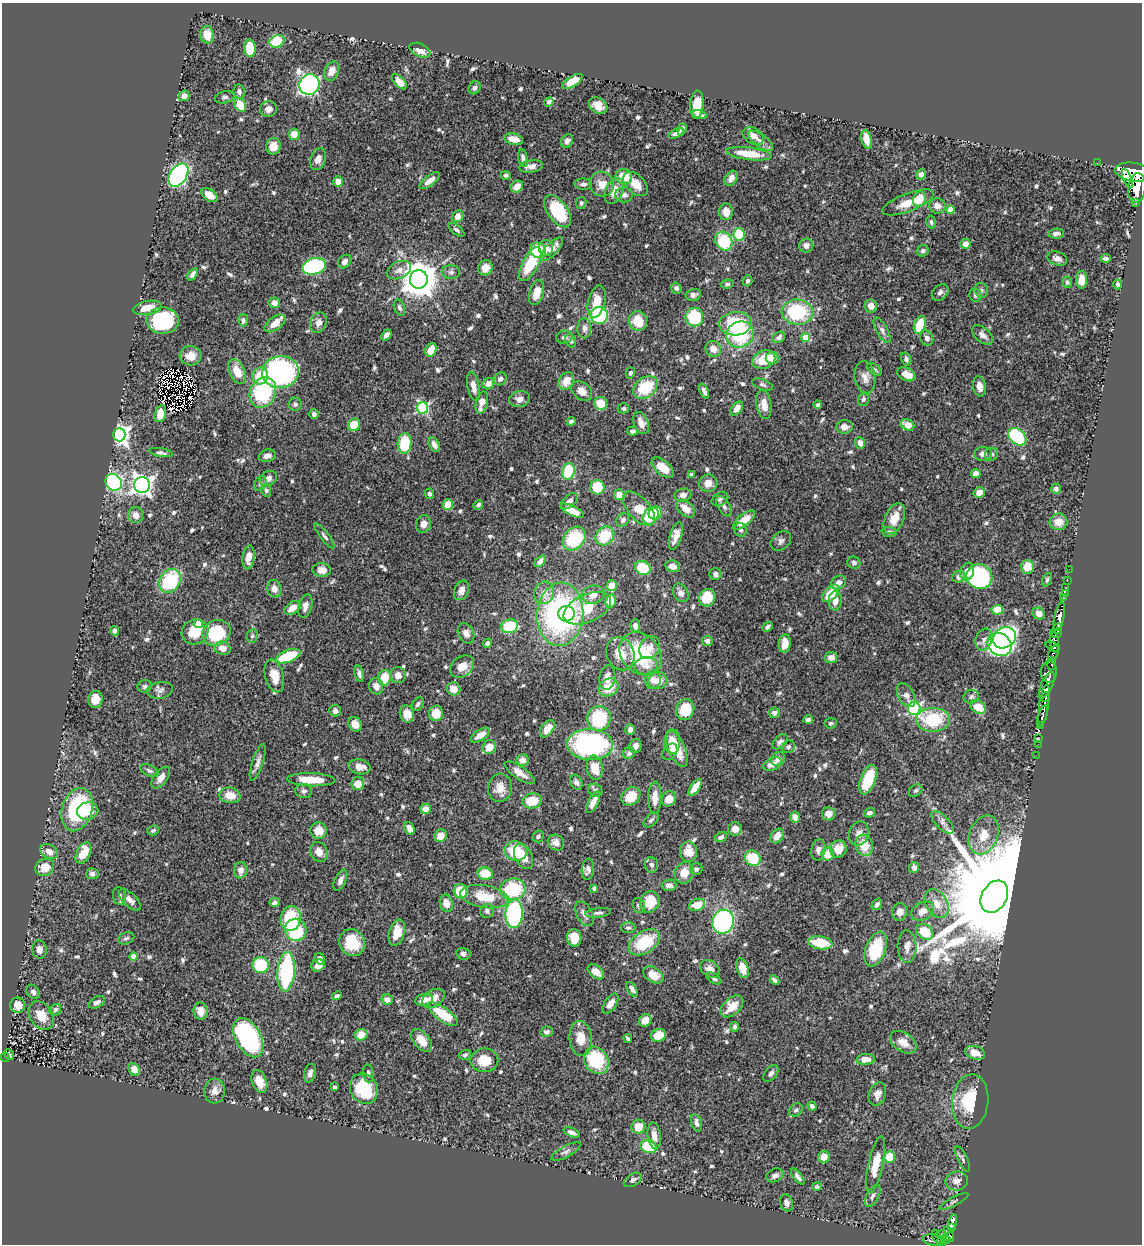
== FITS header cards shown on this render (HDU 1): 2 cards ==
NAXIS1  =                 1140
NAXIS2  =                 1242

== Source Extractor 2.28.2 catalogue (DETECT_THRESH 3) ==
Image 1140 x 1242 px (HDU 1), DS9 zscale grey, 1 PNG px = 1 image px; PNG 1144 x 1246 px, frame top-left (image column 1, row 1242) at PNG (2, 3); each listed source drawn as its Kron ellipse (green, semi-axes under 4 px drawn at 4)
Background 0.713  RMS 0.028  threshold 0.0837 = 3 sigma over >= 5 px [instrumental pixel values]
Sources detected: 733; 11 with non-positive FLUX_AUTO (blend fragments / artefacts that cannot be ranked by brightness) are neither listed nor drawn; of the other 722, the 500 brightest by FLUX_AUTO listed and drawn (222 fainter detections omitted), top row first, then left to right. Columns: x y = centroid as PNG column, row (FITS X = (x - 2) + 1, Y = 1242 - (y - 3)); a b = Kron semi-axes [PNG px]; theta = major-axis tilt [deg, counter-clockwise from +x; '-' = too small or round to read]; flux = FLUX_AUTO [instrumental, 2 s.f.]
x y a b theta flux
207 35 9 7 -83 30
277 41 8 6 26 79
250 48 9 6 -84 58
420 50 11 6 -24 18
332 71 10 7 65 17
572 81 11 5 31 35
399 82 9 5 -46 21
309 84 10 10 - 680
475 88 7 5 57 4.7
239 92 7 5 -81 6.8
184 96 5 5 - 12
225 97 10 6 11 4.5
549 102 5 4 - 7
240 105 7 5 -64 49
697 105 14 6 85 33
598 106 9 7 -31 19
268 109 8 7 - 9.9
700 115 7 4 -16 7.4
682 129 6 4 71 7
676 133 8 4 25 7.5
294 134 6 5 - 21
753 136 11 7 -31 12
514 139 10 5 -12 21
867 139 9 5 -77 20
567 141 7 6 - 8.8
760 141 15 6 -36 11
273 146 8 7 - 23
749 154 23 6 -7 48
523 158 9 4 -81 6.5
318 159 11 7 71 13
1097 163 2 2 - 8.7
531 166 12 6 8 14
1133 172 18 9 -8 5600
921 174 5 5 - 9.5
178 175 13 8 56 490
506 175 5 4 - 4.5
624 177 8 7 - 47
731 178 8 5 56 14
1127 178 10 3 -67 680
429 181 12 5 38 13
338 182 5 5 - 18
583 184 9 5 0 5.8
602 184 12 12 - 23
636 184 15 9 -45 26
517 187 6 5 - 19
1137 188 15 9 83 3600
614 191 13 8 65 22
210 195 9 5 -35 26
624 195 9 7 2 9.6
920 199 8 6 66 36
908 202 27 9 21 35
1136 202 3 3 - 89
581 203 6 5 - 4.5
937 206 8 7 - 16
951 209 4 4 - 28
558 211 18 10 -55 120
726 212 8 7 - 19
458 216 6 5 - 13
931 222 6 5 - 4.9
456 230 9 4 -38 5.2
739 234 6 5 - 87
1056 234 8 5 7 6.8
724 241 10 8 -60 96
965 244 5 5 - 15
806 245 7 7 - 11
546 248 8 7 - 17
552 249 15 6 46 22
538 250 8 7 - 76
923 251 6 5 - 5.3
1106 258 5 3 - 5.9
1057 259 10 6 -20 9.5
345 262 8 5 45 8.8
530 264 18 8 62 83
314 266 12 8 15 210
485 268 8 7 - 18
399 270 13 8 25 12
451 272 9 7 -3 6.7
192 274 7 4 55 7
419 279 9 9 - 5000
1082 280 8 5 90 22
748 281 5 4 - 4.5
1067 282 6 4 -72 4.3
727 284 7 4 8 4.2
1118 284 5 3 - 4.4
676 288 6 5 - 5.6
981 290 7 6 - 4.7
537 292 13 7 74 24
940 292 9 7 45 7.1
693 295 8 6 11 6.2
975 295 7 6 - 6.2
597 302 16 8 76 35
274 303 5 5 - 13
871 306 6 6 - 16
399 307 8 5 -69 5.3
147 308 14 7 10 31
797 312 15 12 -7 130
599 315 8 8 - 150
694 317 9 9 - 89
243 320 6 5 - 5.7
163 321 16 13 -2 160
638 321 10 9 - 40
275 323 12 6 37 24
318 323 10 8 67 12
735 324 16 11 4 130
920 325 9 5 70 54
584 328 10 7 89 8.9
882 330 14 5 -61 7.7
740 334 14 13 - 110
386 335 6 4 51 8.3
983 335 12 7 -39 11
564 337 8 6 11 7.6
779 337 7 5 32 7.9
805 338 4 4 - 38
927 338 8 6 -68 5.9
571 341 7 5 -67 4.8
713 349 8 7 - 17
431 350 7 5 66 30
191 356 11 10 - 21
772 358 6 6 - 23
764 359 11 9 22 47
906 359 6 5 - 5.5
874 369 9 4 -37 4.4
237 371 13 8 -64 32
280 372 18 16 11 390
630 373 5 4 - 4.7
906 374 10 6 -24 21
260 376 8 7 - 49
865 377 16 10 -83 16
500 379 7 6 - 6.6
566 381 9 7 58 25
488 384 6 5 - 12
762 385 11 5 -20 5
473 386 15 6 -79 16
979 386 10 6 -79 13
645 388 13 10 40 74
582 391 12 8 -39 17
704 391 8 3 -66 7
263 392 16 12 63 150
519 399 10 8 12 11
863 399 7 5 72 4.9
482 403 11 6 76 21
601 403 6 6 - 39
295 404 6 6 - 5.6
764 404 14 7 -81 21
818 405 4 3 - 4.3
423 408 6 5 - 240
623 408 5 5 - 4.6
737 409 8 5 51 13
160 414 9 5 74 24
314 414 5 5 - 5.4
571 421 4 3 - 4.4
641 423 11 7 -66 16
354 425 6 6 - 34
908 425 7 5 -26 20
844 427 8 7 - 12
633 431 5 4 - 5.6
119 435 6 6 - 960
1017 437 10 7 -41 170
405 443 10 7 85 91
860 443 6 5 - 15
434 445 8 5 -64 9.6
161 453 12 4 -10 5.2
983 454 9 7 5 9.6
991 454 7 6 - 4.8
267 456 8 6 16 10
663 468 13 7 -41 31
568 471 8 6 74 77
976 473 5 4 - 10
691 475 4 4 - 8.1
268 478 9 7 30 9.5
114 482 9 7 -46 330
708 483 9 8 - 17
260 484 7 6 - 4.6
142 485 8 8 - 1000
597 487 7 7 - 56
1056 489 5 4 - 5.4
266 490 6 5 - 4.8
979 493 6 5 - 17
429 494 5 4 - 5.6
619 495 5 5 - 24
683 495 8 6 11 10
720 499 9 6 27 5.1
569 501 10 6 44 8
448 504 5 5 - 35
478 505 5 4 - 6.6
724 506 11 6 -58 7.2
639 509 21 11 -48 42
686 509 11 7 -40 20
572 511 13 5 -24 28
655 513 7 6 - 40
136 515 8 7 - 15
651 516 9 7 57 62
894 518 16 9 67 28
623 520 7 6 - 5.9
744 520 13 6 39 31
1058 522 9 8 - 24
423 524 9 7 76 12
741 530 7 6 - 4.7
889 532 7 5 -4 5.4
324 536 15 4 -52 5.4
605 536 10 8 45 61
676 536 14 6 73 17
574 539 13 10 49 110
781 541 11 8 39 7.8
249 557 12 6 83 16
540 561 7 4 43 8.1
854 563 6 6 - 5.6
672 566 7 6 - 12
1027 567 7 6 - 29
643 568 8 6 -32 60
1069 569 2 2 - 8.2
322 570 9 7 -2 13
967 571 9 6 69 17
715 574 6 5 - 6
979 576 13 12 - 220
959 577 7 5 23 9.4
1047 580 7 4 71 4.3
170 581 13 10 58 120
1067 581 2 2 - 8.7
838 582 8 6 38 11
612 586 5 5 - 29
1066 587 2 2 - 11
274 589 9 7 -74 11
461 590 10 7 68 11
544 593 11 9 72 17
681 593 10 7 -60 9.4
831 593 10 6 48 50
1065 593 3 2 - 26
593 595 11 9 14 18
707 598 9 8 - 54
1063 598 3 2 - 24
611 601 7 5 79 44
835 601 9 6 85 17
305 606 12 6 75 11
293 608 9 6 35 19
587 608 25 13 24 110
997 610 6 5 - 43
560 614 32 23 86 390
567 614 8 8 - 72
1039 614 6 5 - 18
1059 617 14 5 78 1500
198 623 4 4 - 29
635 625 6 5 - 7.5
510 626 8 6 11 91
767 627 6 4 41 5.8
1058 628 5 3 - 900
115 631 4 4 - 7.9
195 632 13 12 - 45
216 633 14 12 25 110
466 633 10 7 -65 12
1057 633 5 4 - 600
252 636 7 5 78 4.4
1004 638 12 10 32 540
984 640 11 8 71 10
707 641 5 5 - 7.2
1054 641 11 4 -82 300
487 643 5 4 - 6.3
785 643 9 6 83 21
999 644 12 11 - 450
650 647 12 9 58 15
1053 647 8 3 -22 230
223 648 8 6 -16 18
1053 653 8 4 63 560
620 654 17 13 -67 35
641 654 24 19 -47 130
288 656 13 6 20 85
831 658 6 5 - 14
1052 664 6 4 78 250
462 666 13 10 36 24
646 666 12 9 3 14
1049 672 10 8 -89 690
359 674 8 4 -78 5.7
398 675 8 7 - 14
274 676 17 9 -75 27
384 678 8 6 73 53
607 678 12 8 81 17
653 680 9 8 - 14
658 681 9 8 - 23
1047 685 14 5 65 2700
145 686 7 6 - 4.6
376 686 8 7 - 14
609 687 10 8 32 40
454 689 7 6 - 19
160 690 13 8 10 8.6
906 695 13 8 -61 12
971 697 8 6 12 5
1045 697 5 4 - 630
95 699 8 7 - 21
418 704 7 5 52 5.1
1044 705 21 5 81 1200
978 707 8 6 -39 33
914 709 6 6 - 300
685 710 11 9 70 54
335 711 6 5 - 9.2
436 713 8 7 - 34
774 713 5 5 - 8.2
407 714 8 7 - 17
1042 716 11 3 71 180
599 718 12 11 - 110
808 720 5 4 - 5
933 720 17 12 2 100
831 723 6 5 - 4.3
355 724 8 6 -54 19
1040 725 3 3 - 190
547 729 10 6 54 22
630 729 5 5 - 9.3
480 735 11 5 33 19
1039 739 3 2 - 17
672 742 12 8 87 23
780 742 9 5 46 6.1
1038 744 2 2 - 11
590 745 23 15 -2 330
635 746 7 6 - 12
489 747 7 6 - 22
788 747 7 6 - 5.3
677 749 19 8 -67 40
670 752 9 6 52 7.9
629 753 6 5 - 6.9
1036 755 2 2 - 6.4
778 759 7 6 - 9.7
522 760 6 6 - 15
258 762 19 5 72 10
772 764 9 6 26 15
360 767 11 7 -10 17
595 768 12 8 -82 35
149 771 10 5 -25 5.1
520 773 17 6 -35 18
161 778 12 6 52 16
311 780 24 6 -2 50
868 780 15 7 70 75
576 782 8 5 -65 6
358 783 6 6 - 23
695 787 10 4 54 24
500 788 14 12 83 22
595 790 7 6 - 5.5
916 790 7 5 39 4.2
304 791 8 7 - 6.6
230 795 10 7 -9 25
631 796 10 8 40 34
655 798 16 6 89 21
669 799 8 7 - 25
532 801 10 7 10 49
593 802 12 5 63 17
426 809 5 5 - 17
77 810 22 15 72 170
88 811 10 8 10 31
869 813 5 4 - 6.8
828 814 6 6 - 17
795 817 5 5 - 12
651 820 9 5 44 5.2
942 823 14 6 -45 11
409 828 7 5 -64 14
735 829 7 7 - 13
153 830 6 4 20 4.1
318 831 8 8 - 25
859 834 12 9 71 12
984 835 20 14 68 40
440 836 7 6 - 20
538 836 6 5 - 4.1
777 836 8 5 54 17
721 837 6 5 - 6.7
556 843 9 7 -36 13
864 845 10 8 -74 35
838 849 8 8 - 27
818 850 11 7 79 7.7
49 851 9 7 -30 15
516 851 11 10 - 64
319 852 10 8 -66 16
688 852 10 8 -86 28
83 853 11 6 63 43
827 854 6 6 - 33
524 856 13 8 -63 24
753 858 8 7 - 68
651 865 8 6 -83 5.9
45 867 10 8 27 28
914 868 5 5 - 8.7
588 869 10 6 83 8.9
696 869 6 6 - 4.7
240 870 8 6 85 13
485 873 8 6 -10 48
684 873 11 9 68 26
92 874 6 5 - 6.1
340 880 11 5 66 11
669 885 7 5 1 9.3
594 888 4 4 - 6
513 889 13 10 7 120
460 891 7 6 - 59
120 896 9 6 -78 7.8
484 897 24 11 -9 57
994 897 17 12 59 79000
130 900 14 6 -43 12
275 902 5 4 - 6
650 902 11 9 63 52
446 903 9 6 -77 18
877 904 6 4 55 6
937 904 15 10 -59 24
697 905 8 6 24 35
639 906 7 6 - 7.4
487 911 7 6 - 6.5
923 911 12 8 31 17
900 912 9 7 83 14
598 913 13 4 7 6.2
514 914 14 9 87 260
584 914 13 8 -60 12
291 918 12 10 81 120
723 922 12 11 - 360
628 928 7 5 -1 4.5
296 930 11 10 - 110
925 932 9 7 -40 51
397 933 13 7 73 31
126 938 8 5 19 4.7
574 938 9 7 -79 30
644 942 17 11 33 78
352 943 14 12 -59 51
820 943 12 6 -9 61
907 947 16 9 -88 15
39 949 9 7 -81 12
876 949 18 10 69 100
463 954 7 6 - 7.1
133 957 4 4 - 30
320 959 6 5 - 8.4
261 965 8 8 - 98
318 965 7 6 - 11
742 968 10 5 -72 29
710 969 11 8 -38 14
286 972 20 8 85 210
596 972 9 6 -39 16
653 975 11 7 -34 22
714 979 8 4 -32 4.9
775 980 5 3 - 5.7
632 989 8 4 -59 8.2
33 992 8 6 -51 6.3
337 996 5 3 - 5.7
433 998 12 8 32 21
387 1000 6 5 - 13
424 1000 9 6 13 15
97 1002 9 5 29 7.7
610 1004 11 6 56 14
17 1005 7 7 - 24
732 1006 13 8 43 31
55 1010 6 5 - 6.3
200 1011 8 7 - 18
443 1014 17 7 -36 69
41 1015 15 11 -56 31
645 1020 7 5 44 22
735 1027 5 4 - 4.2
547 1032 6 5 - 5.1
361 1035 6 5 - 25
659 1035 7 6 - 40
248 1038 21 12 -62 400
628 1038 4 3 - 5
581 1039 17 11 -84 32
422 1040 13 7 -51 24
903 1042 15 9 -35 22
975 1053 10 6 -16 19
9 1054 5 4 - 79
465 1055 6 5 - 4.7
5 1057 5 3 - 47
866 1059 9 5 4 20
484 1060 14 11 1 38
596 1060 14 11 -58 120
134 1069 7 5 -63 16
310 1073 9 6 76 8.7
368 1073 9 5 -87 5.4
771 1073 10 5 52 5.5
259 1081 12 7 -70 26
334 1087 3 3 - 5.5
364 1089 16 13 -60 88
215 1091 12 10 86 14
877 1094 12 8 70 14
970 1101 27 18 84 81
812 1106 5 4 - 7.5
796 1110 7 5 38 5
696 1123 9 5 -73 7.6
638 1127 7 7 - 27
572 1132 9 4 -23 9
654 1136 13 6 -82 18
648 1147 8 6 -20 76
566 1151 16 5 28 7.5
824 1157 6 6 - 17
890 1157 6 5 - 37
963 1159 14 5 -65 4.8
876 1165 28 7 78 37
775 1175 9 6 24 8.6
798 1177 9 3 -53 7
633 1180 10 6 31 7.5
956 1181 11 9 6 15
817 1187 5 4 - 4.4
873 1196 12 6 60 8.4
954 1201 16 3 28 4.4
787 1203 9 6 -71 8.5
953 1222 8 3 80 170
951 1227 4 3 - 150
948 1230 4 3 - 110
941 1235 5 4 - 79
937 1237 7 3 -65 90
950 1237 5 4 - 390
946 1239 5 4 - 250
933 1240 11 5 -8 200
941 1242 4 4 - 220
At the frame edge (FLAGS 8, measured only in part): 2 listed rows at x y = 1133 172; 1137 188
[222 fainter detections neither listed nor drawn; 11 non-positive-flux detections neither listed nor drawn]